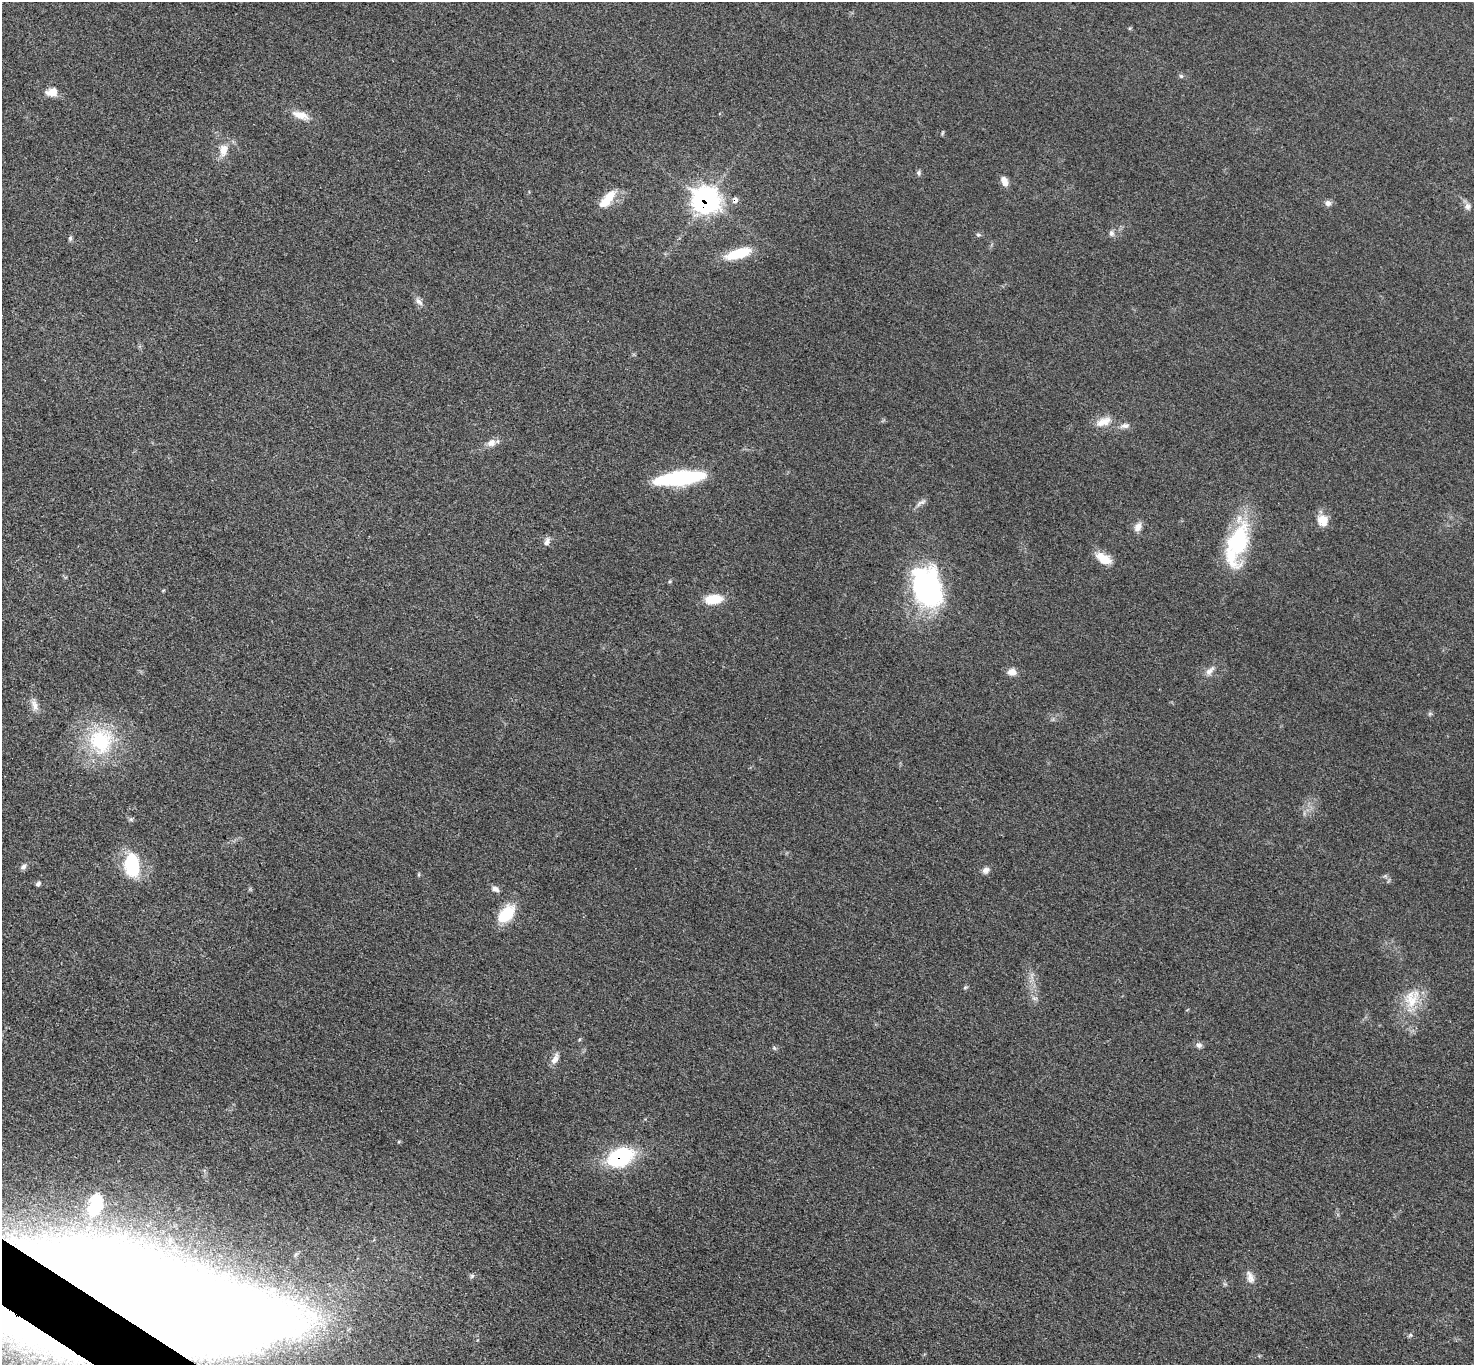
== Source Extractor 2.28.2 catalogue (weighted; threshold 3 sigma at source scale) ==
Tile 7 of 4 x 4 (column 3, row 2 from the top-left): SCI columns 2960-4431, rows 2889-4251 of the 5913 x 5919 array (HDU 1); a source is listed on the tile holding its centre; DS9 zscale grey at full resolution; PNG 1476 x 1367 px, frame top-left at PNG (2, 2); no overlay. Shown black and unused: <1% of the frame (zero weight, under 3 of 5 exposures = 1% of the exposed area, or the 3 px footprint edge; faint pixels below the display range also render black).
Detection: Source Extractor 2.28.2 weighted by HDU 2 'WHT'; one run over the whole footprint, this tile lists its part. Background 0.0536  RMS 0.0058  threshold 0.0259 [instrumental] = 3 sigma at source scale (4.5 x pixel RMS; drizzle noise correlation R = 1.50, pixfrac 1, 0.05/0.05 arcsec/px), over >= 5 px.
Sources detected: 52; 1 inside a brighter listed object's ellipse — not listed separately; the other 51 listed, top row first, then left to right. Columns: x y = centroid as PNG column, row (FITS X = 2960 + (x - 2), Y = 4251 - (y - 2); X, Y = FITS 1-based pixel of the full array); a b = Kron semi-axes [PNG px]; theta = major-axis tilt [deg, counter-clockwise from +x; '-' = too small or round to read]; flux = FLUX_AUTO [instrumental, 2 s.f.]
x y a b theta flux
1181 76 6 5 - 0.99
52 92 12 8 11 7.1
300 115 24 9 -17 7
942 133 6 4 71 0.64
223 150 16 10 84 6.6
919 173 7 6 - 1.2
1004 181 12 7 -67 4
607 199 26 10 50 12
706 200 11 9 -30 410
735 200 8 7 - 2.4
1328 203 8 8 - 2.1
1468 206 9 8 - 2.4
1111 233 8 7 - 1.9
978 235 7 4 -7 0.98
70 238 6 6 - 1
738 253 31 11 17 18
419 302 13 6 -48 2.6
1103 422 22 10 22 7.2
1125 426 14 7 6 2.7
491 443 12 9 28 3.9
680 478 40 11 7 74
921 503 16 5 27 2.3
1323 521 13 11 -66 8.5
1138 527 12 8 63 3.7
547 541 11 6 68 2.4
1238 541 49 24 77 49
1104 558 19 10 -31 9.7
927 587 49 32 -72 89
713 599 22 11 7 12
1210 671 16 7 48 3.7
1012 672 10 8 -2 4.5
35 705 17 8 -79 4
101 741 38 35 88 47
132 865 26 16 -86 32
23 867 8 6 33 1.9
986 870 10 7 39 2.6
38 884 6 5 - 1.4
495 889 10 6 -27 2.4
506 914 26 15 47 16
1034 998 8 4 0 1.3
1411 999 27 18 -85 16
1199 1045 8 8 - 2
774 1048 6 4 -47 0.84
555 1059 14 7 64 3.7
620 1157 23 15 22 53
95 1205 30 17 72 21
472 1276 7 5 45 1.1
1250 1277 17 8 -72 4.1
150 1302 185 50 -14 4800
1410 1335 6 5 - 0.9
78 1359 22 13 23 16
Overlapping masked pixels (flux is a lower limit): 5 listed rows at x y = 706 200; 735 200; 620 1157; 150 1302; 78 1359